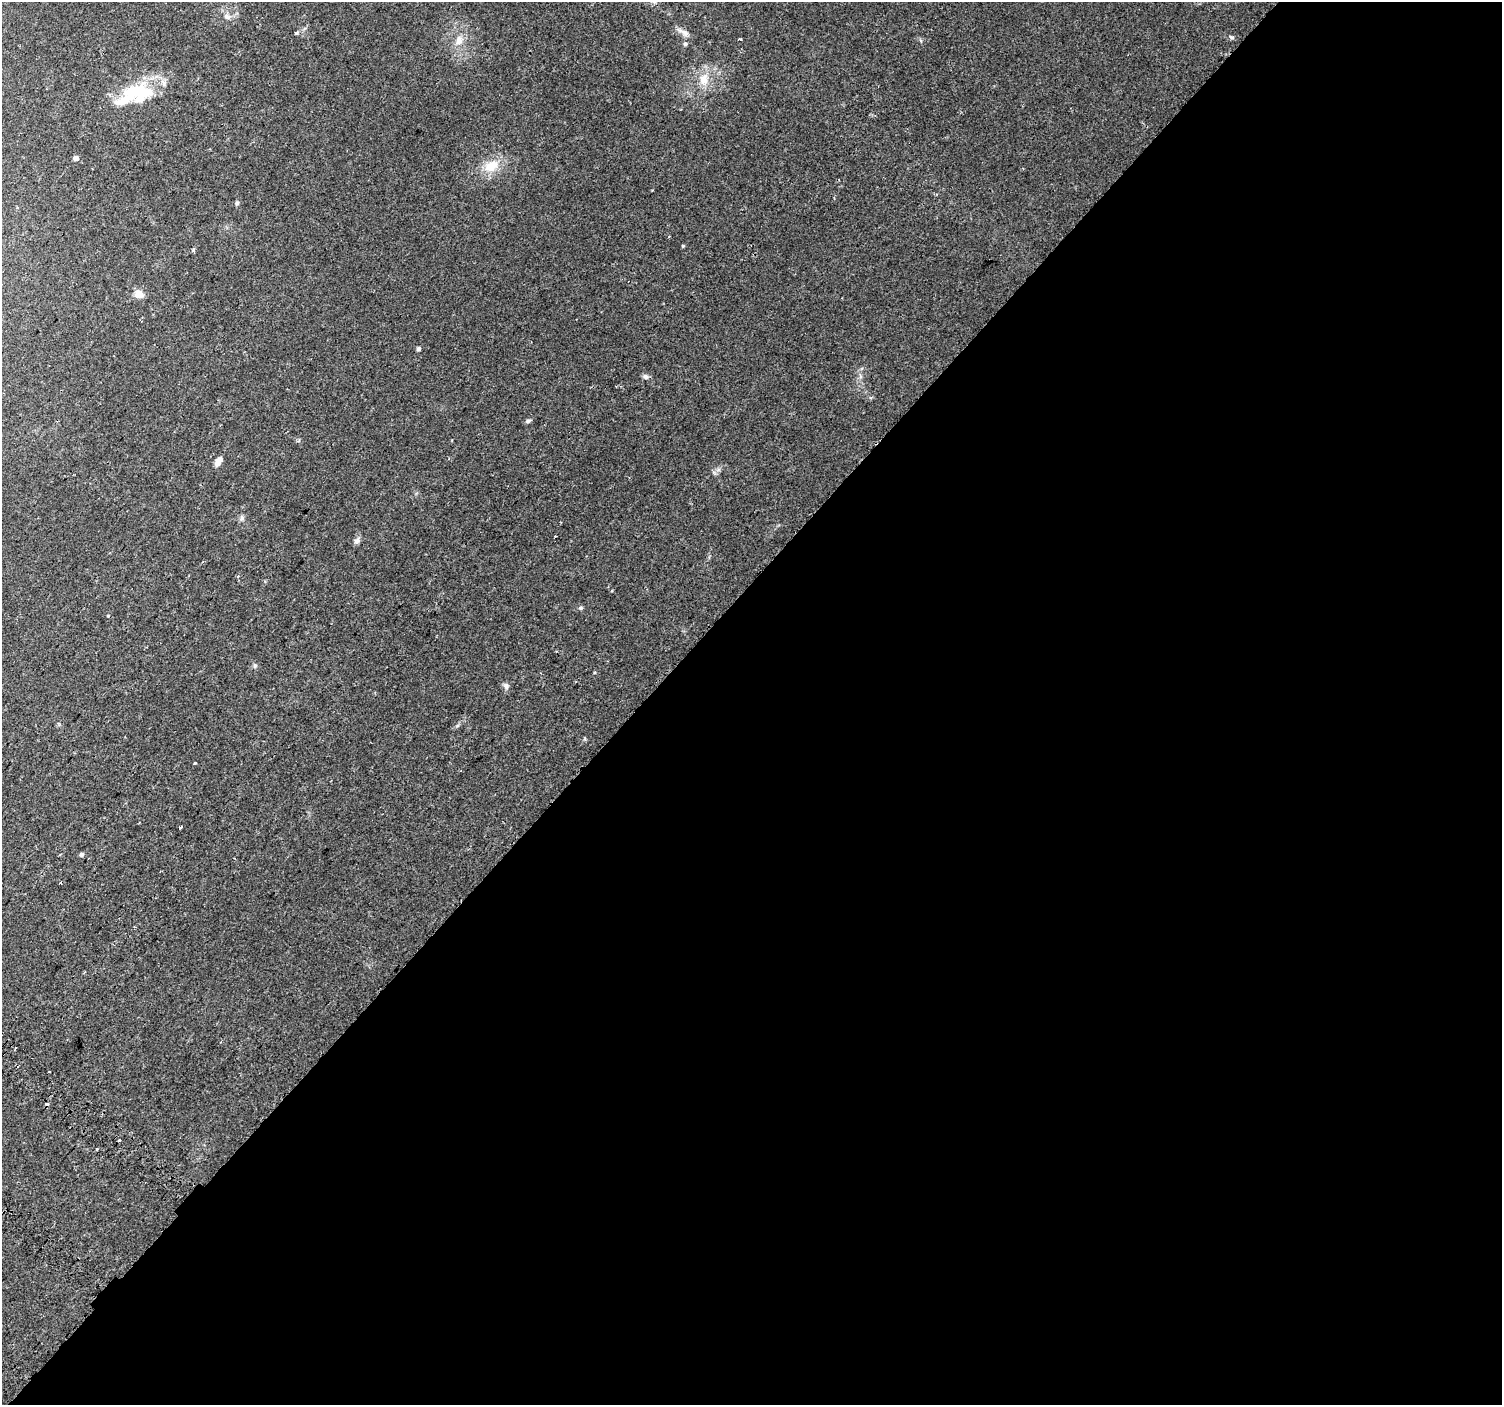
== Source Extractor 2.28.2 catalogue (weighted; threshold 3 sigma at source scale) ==
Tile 12 of 4 x 4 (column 4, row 3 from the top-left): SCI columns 4593-6092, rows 1740-3142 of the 6176 x 6218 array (HDU 1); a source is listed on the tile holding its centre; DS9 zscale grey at full resolution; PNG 1504 x 1407 px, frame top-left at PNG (2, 2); no overlay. Shown black and unused: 57% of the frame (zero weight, under 2 of 3 exposures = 6% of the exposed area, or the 3 px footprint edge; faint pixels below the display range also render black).
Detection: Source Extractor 2.28.2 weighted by HDU 2 'WHT'; one run over the whole footprint, this tile lists its part. Background 0.023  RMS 0.003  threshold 0.0135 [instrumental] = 3 sigma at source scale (4.5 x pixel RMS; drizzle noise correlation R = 1.50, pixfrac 1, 0.0396/0.0396 arcsec/px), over >= 5 px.
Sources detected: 35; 2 inside a brighter object's white glare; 2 cosmic-ray / hot-pixel residue — not listed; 1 inside a brighter listed object's ellipse — not listed separately; the other 30 listed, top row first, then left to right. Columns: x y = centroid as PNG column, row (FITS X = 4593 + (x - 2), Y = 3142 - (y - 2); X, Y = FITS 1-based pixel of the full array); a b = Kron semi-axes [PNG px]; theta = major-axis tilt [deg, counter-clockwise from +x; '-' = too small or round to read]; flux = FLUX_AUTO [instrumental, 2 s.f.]
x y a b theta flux
227 16 9 6 -37 1
683 32 19 6 -32 1.6
296 33 4 3 - 0.56
1231 37 9 4 -22 0.5
459 40 14 10 74 2.7
685 44 6 5 - 0.49
704 80 19 12 83 4.5
131 94 38 20 42 12
76 158 5 5 - 1.1
491 166 21 14 32 5.8
237 203 6 5 - 0.56
683 246 4 4 - 0.29
193 250 4 4 - 0.55
139 294 12 11 - 2.2
418 349 4 4 - 0.64
646 376 8 7 - 0.81
528 421 7 4 16 0.58
218 461 13 6 58 1.7
242 518 8 6 67 0.76
555 536 3 2 - 0.33
357 541 9 7 20 0.9
238 576 4 3 - 0.37
581 608 6 5 - 0.43
255 666 7 5 88 0.57
506 686 9 6 -68 0.84
195 763 3 3 - 0.74
180 827 3 3 - 1.8
82 854 5 5 - 0.64
119 1141 3 3 - 1.7
97 1149 3 3 - 1